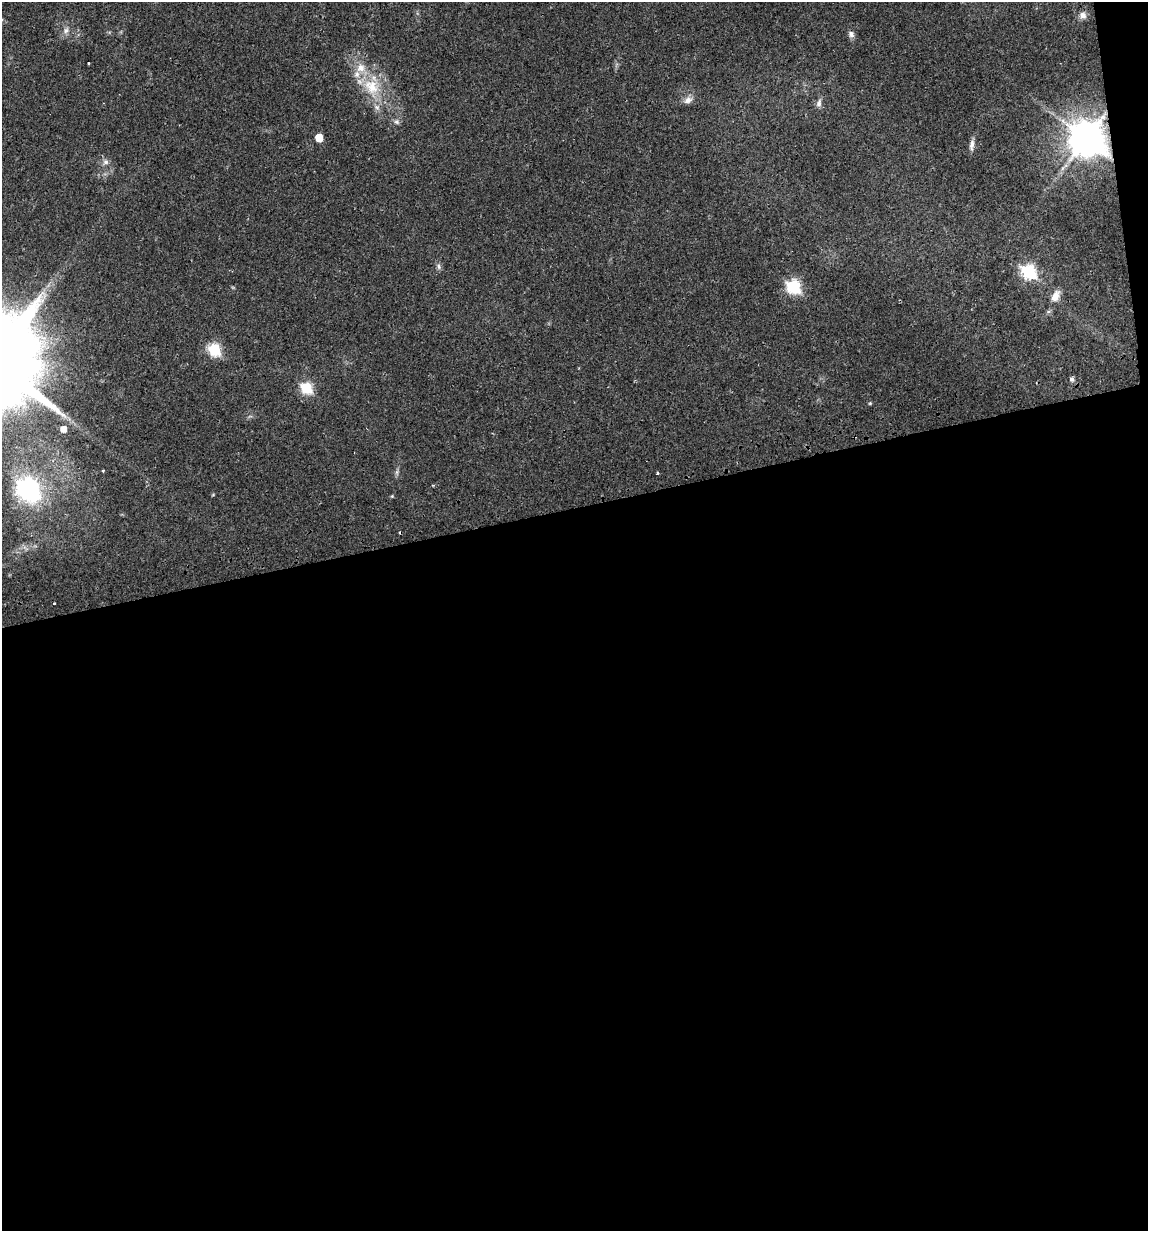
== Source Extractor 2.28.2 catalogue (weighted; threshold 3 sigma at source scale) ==
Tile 16 of 4 x 4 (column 4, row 4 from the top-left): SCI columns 3473-4618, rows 33-1261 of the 4700 x 4980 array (HDU 1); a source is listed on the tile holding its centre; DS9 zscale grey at full resolution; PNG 1150 x 1233 px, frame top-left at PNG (2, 2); no overlay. Shown black and unused: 60% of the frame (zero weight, under 2 of 3 exposures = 2% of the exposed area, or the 3 px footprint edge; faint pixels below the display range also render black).
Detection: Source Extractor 2.28.2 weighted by HDU 2 'WHT'; one run over the whole footprint, this tile lists its part. Background 0.0534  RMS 0.0079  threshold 0.0354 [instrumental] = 3 sigma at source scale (4.5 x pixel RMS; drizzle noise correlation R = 1.50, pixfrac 1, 0.0396/0.0396 arcsec/px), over >= 5 px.
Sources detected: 34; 2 too faint to see at this stretch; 2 cosmic-ray / hot-pixel residue — not listed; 3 inside a brighter listed object's ellipse — not listed separately; the other 27 listed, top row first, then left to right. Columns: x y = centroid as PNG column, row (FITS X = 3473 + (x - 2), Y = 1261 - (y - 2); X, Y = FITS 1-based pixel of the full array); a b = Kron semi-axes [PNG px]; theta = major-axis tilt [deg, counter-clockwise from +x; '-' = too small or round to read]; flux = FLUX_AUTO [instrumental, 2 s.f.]
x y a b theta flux
1083 15 10 9 - 4.4
66 31 11 8 54 4.1
851 34 9 7 -57 3.1
372 87 30 24 -62 35
688 100 14 8 27 5.1
819 103 11 7 76 3.4
396 122 9 7 -16 2.7
319 138 5 5 - 14
1086 139 11 10 - 2200
972 145 16 6 83 3.7
105 162 9 8 - 3.3
438 266 8 6 -59 2.2
1028 271 7 7 - 130
793 286 7 6 - 130
1055 296 16 10 62 8.2
214 350 7 6 - 94
1072 379 5 5 - 2.7
306 388 6 6 - 80
870 403 5 4 - 0.77
63 429 5 5 - 7.6
103 471 3 3 - 0.9
397 472 9 5 82 2.1
658 473 3 3 - 3.6
28 489 10 8 -49 480
213 495 5 3 - 0.71
392 496 4 4 - 0.81
54 603 3 2 - 0.85
Overlapping masked pixels (flux is a lower limit): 1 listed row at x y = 1086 139